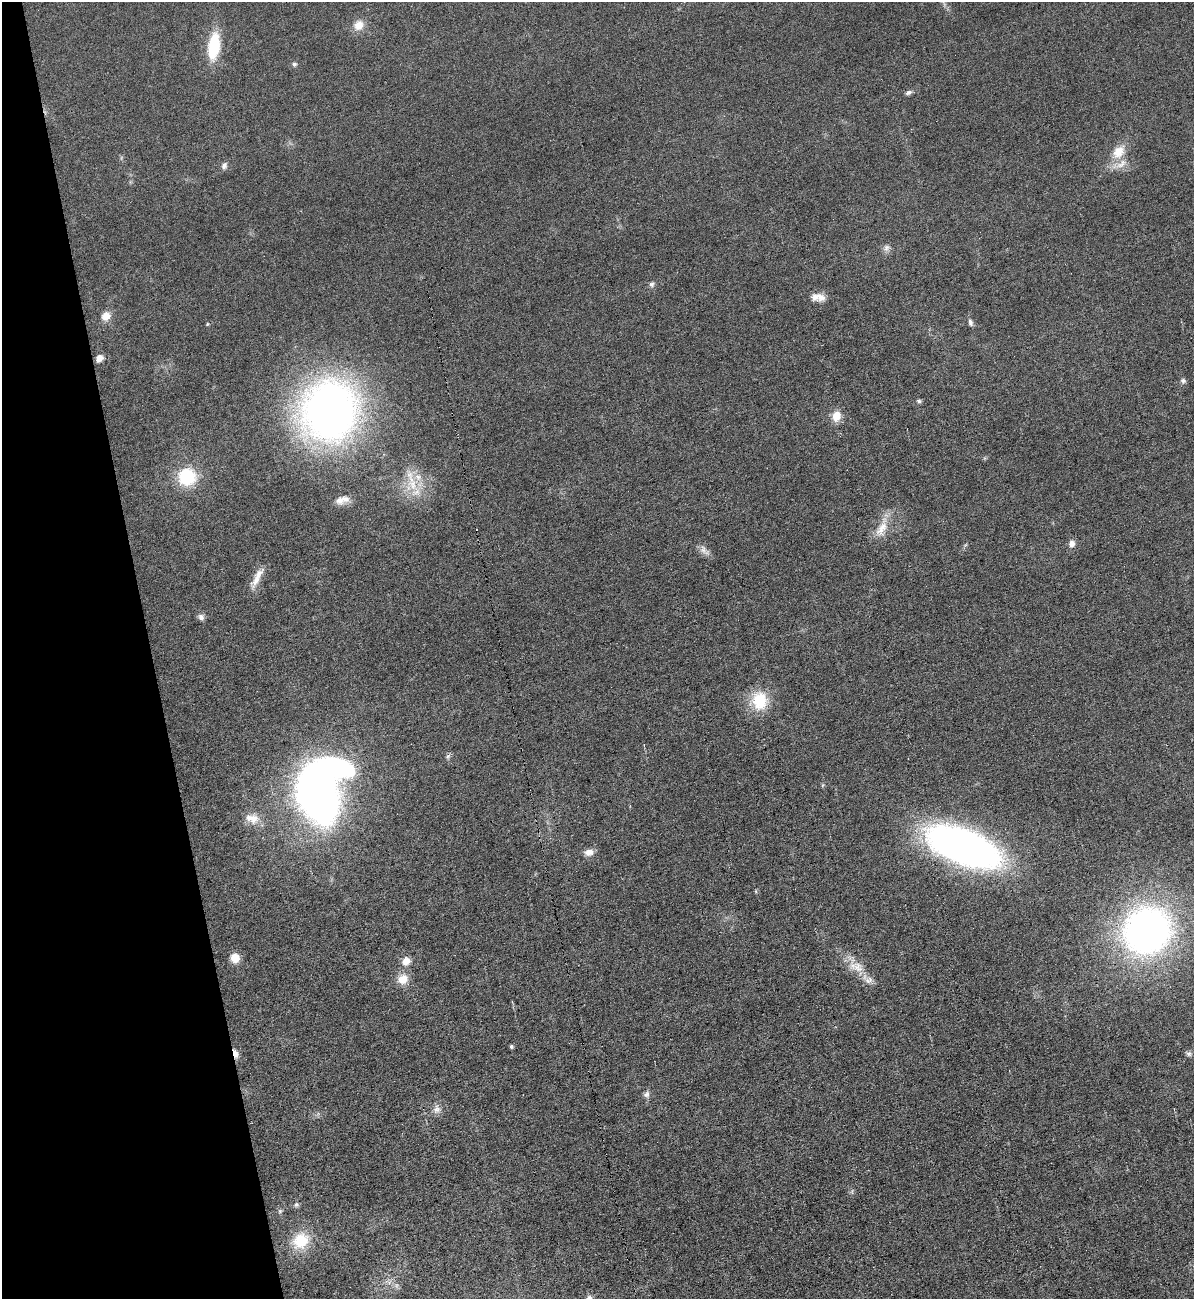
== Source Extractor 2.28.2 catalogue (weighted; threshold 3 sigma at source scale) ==
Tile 5 of 4 x 4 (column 1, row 2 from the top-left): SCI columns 266-1457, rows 2597-3893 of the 5175 x 5193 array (HDU 1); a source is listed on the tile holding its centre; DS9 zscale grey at full resolution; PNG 1196 x 1301 px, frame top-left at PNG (2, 2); no overlay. Shown black and unused: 13% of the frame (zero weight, under 3 of 6 exposures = <1% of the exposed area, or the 3 px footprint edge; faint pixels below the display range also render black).
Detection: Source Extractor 2.28.2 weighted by HDU 2 'WHT'; one run over the whole footprint, this tile lists its part. Background 0.0232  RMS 0.0037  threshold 0.0151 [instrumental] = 3 sigma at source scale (4.09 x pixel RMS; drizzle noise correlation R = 1.36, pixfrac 0.8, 0.05/0.05 arcsec/px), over >= 5 px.
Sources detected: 51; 1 too faint to see at this stretch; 1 inside a brighter object's white glare — not listed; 3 inside a brighter listed object's ellipse — not listed separately; the other 46 listed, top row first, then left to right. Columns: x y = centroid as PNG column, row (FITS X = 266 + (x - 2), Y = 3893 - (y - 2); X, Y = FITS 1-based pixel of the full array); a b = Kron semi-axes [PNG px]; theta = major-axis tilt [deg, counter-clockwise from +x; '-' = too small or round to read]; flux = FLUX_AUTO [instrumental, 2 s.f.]
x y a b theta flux
359 25 14 12 43 3.9
214 46 29 12 82 16
294 64 6 5 - 0.93
908 93 9 5 28 0.97
1118 152 24 16 49 7.3
224 166 9 7 65 1.3
886 248 11 8 52 1.5
652 284 7 7 - 1
818 297 18 9 -7 3.5
106 316 11 10 - 3.3
970 323 9 6 -77 1.1
207 324 5 4 - 0.37
99 358 8 7 - 2.2
1183 381 7 7 - 0.85
919 401 7 5 -1 0.67
330 410 49 45 65 250
836 416 13 10 72 4.6
187 477 17 17 - 18
411 481 46 13 -73 10
342 500 19 10 14 3.5
882 528 33 12 67 6.3
1072 544 8 7 - 2.2
704 550 18 9 -45 2.1
257 578 33 8 63 4.4
201 617 8 7 - 1.3
759 701 20 17 89 14
448 756 8 6 73 0.83
823 785 6 4 70 0.4
317 794 41 26 -70 250
252 818 20 12 -10 4.8
964 847 59 27 -22 200
589 852 12 8 8 2.5
756 891 6 4 73 0.34
1147 930 45 41 38 170
235 958 9 8 - 4.8
406 961 11 10 - 3.2
858 968 30 15 -43 7.3
403 979 15 13 39 4.6
511 1046 4 4 - 0.68
1189 1053 8 6 -27 0.93
235 1054 12 6 -73 2.2
646 1094 10 7 40 1.3
437 1109 13 10 71 2.3
296 1205 7 6 - 0.82
280 1211 6 6 - 0.64
301 1241 24 20 37 12
Overlapping masked pixels (flux is a lower limit): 1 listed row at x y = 235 1054